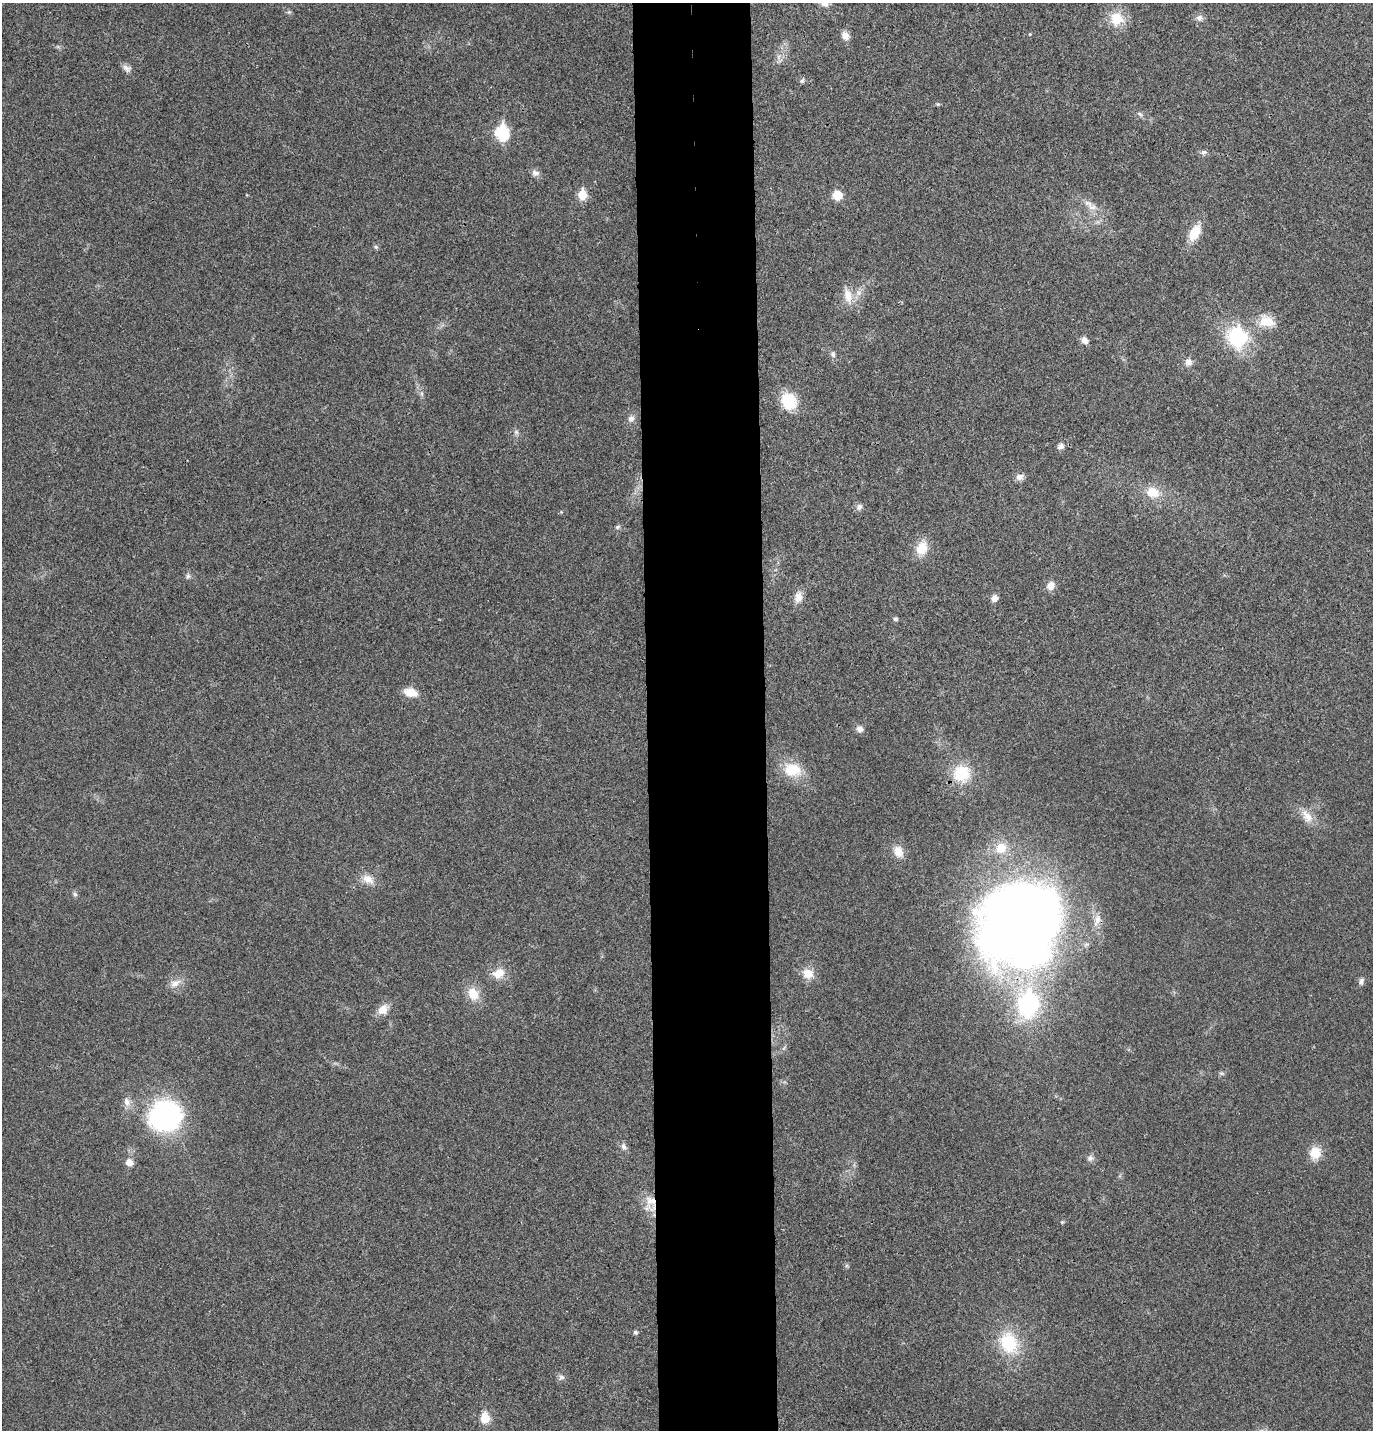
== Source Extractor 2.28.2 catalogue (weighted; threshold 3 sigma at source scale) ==
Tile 5 of 3 x 3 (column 2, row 2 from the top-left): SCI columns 1501-2871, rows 1437-2864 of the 4373 x 4297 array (HDU 1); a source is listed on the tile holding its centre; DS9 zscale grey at full resolution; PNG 1375 x 1432 px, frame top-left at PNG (2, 3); no overlay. Shown black and unused: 9% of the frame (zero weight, under 3 of 4 exposures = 6% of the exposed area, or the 3 px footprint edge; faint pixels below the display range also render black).
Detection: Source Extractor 2.28.2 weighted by HDU 2 'WHT'; one run over the whole footprint, this tile lists its part. Background 0.0298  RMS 0.006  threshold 0.0268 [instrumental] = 3 sigma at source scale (4.5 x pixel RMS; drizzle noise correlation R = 1.50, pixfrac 1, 0.05/0.05 arcsec/px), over >= 5 px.
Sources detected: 69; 3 inside a brighter listed object's ellipse — not listed separately; the other 66 listed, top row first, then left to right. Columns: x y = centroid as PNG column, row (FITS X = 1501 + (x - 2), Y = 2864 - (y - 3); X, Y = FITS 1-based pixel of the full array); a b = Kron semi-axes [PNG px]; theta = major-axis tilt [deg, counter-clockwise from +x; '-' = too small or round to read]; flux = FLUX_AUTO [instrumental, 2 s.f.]
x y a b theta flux
1199 18 9 8 - 2.6
1117 19 19 19 - 12
1030 34 4 3 - 0.48
845 35 10 8 -55 4.1
779 57 7 4 89 1.7
127 68 12 8 -33 2.7
802 81 6 5 - 1.2
1140 114 8 4 -36 1.3
502 133 8 7 - 72
1203 152 8 6 14 1.7
535 173 10 8 -14 2.7
582 195 6 5 - 21
837 195 9 9 - 8.5
1088 203 13 8 -24 3.9
1195 233 18 10 60 13
376 247 6 5 - 1.1
848 296 21 10 -79 7.9
1264 321 18 14 86 9
1238 337 11 10 - 67
1084 340 8 7 - 3.2
833 354 8 6 -82 1.7
1188 362 9 9 - 3.3
422 394 7 4 -72 1.2
789 401 20 17 -64 18
631 418 9 8 - 2.8
516 432 7 6 - 1.5
1061 446 9 7 28 2.5
1020 477 9 8 - 3.1
1153 492 17 13 -14 10
859 507 8 7 - 2.3
618 527 7 5 21 1.1
922 548 16 12 63 11
188 576 8 6 63 1.5
1051 586 9 8 - 5.1
798 597 14 10 77 5.3
994 598 8 7 - 3
895 619 5 5 - 1.1
410 692 13 8 -15 9.6
860 729 9 8 - 2.6
792 770 24 17 -9 16
962 773 19 18 - 23
1307 816 21 10 -55 7.4
898 851 14 11 -67 7
368 879 16 10 -29 6.4
75 894 7 5 -45 1.3
1020 923 85 77 53 640
498 973 16 12 26 8.1
808 973 13 11 -26 7.6
1361 981 8 6 80 2
175 983 17 8 24 4.9
473 994 14 11 -68 10
1028 1005 14 11 85 96
383 1010 12 10 50 6.5
1221 1073 6 4 -18 0.93
127 1102 12 8 -82 3.7
165 1116 30 28 15 110
624 1147 9 7 -56 2.3
1315 1153 13 12 - 10
1090 1158 9 7 45 2.1
129 1162 8 7 - 4.8
651 1201 18 12 -27 9.2
1062 1222 5 4 - 0.69
635 1332 5 5 - 1.5
1009 1343 27 21 -69 28
561 1377 8 7 - 1.9
485 1418 6 5 - 25
Overlapping masked pixels (flux is a lower limit): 2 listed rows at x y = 1028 1005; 651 1201